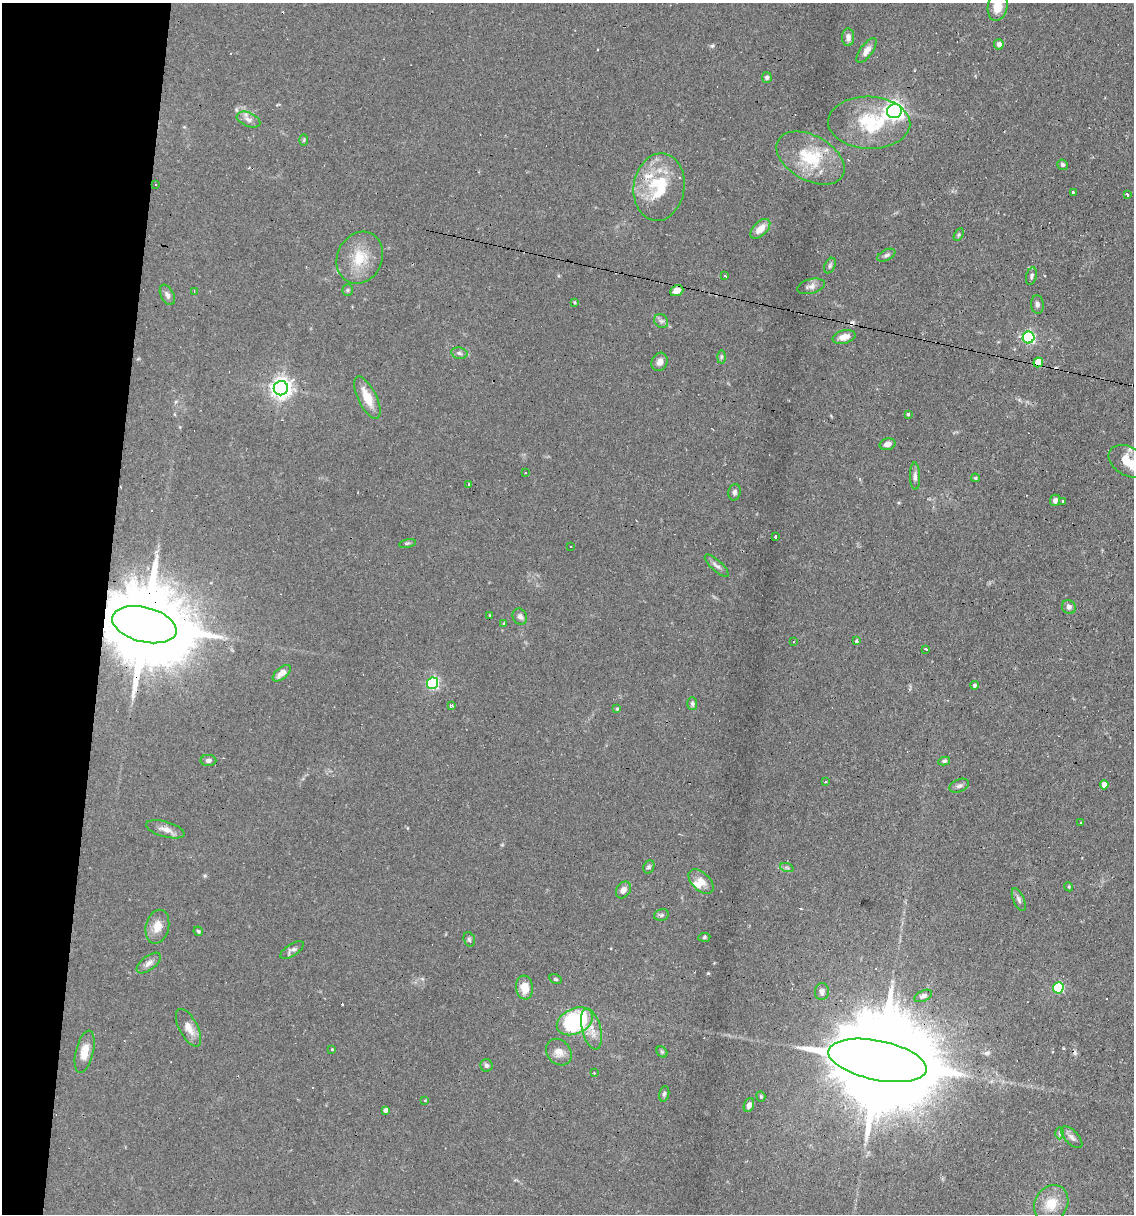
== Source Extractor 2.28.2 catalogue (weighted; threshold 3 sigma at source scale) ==
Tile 9 of 4 x 4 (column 1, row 3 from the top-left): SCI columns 233-1364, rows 1213-2424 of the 4873 x 4847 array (HDU 1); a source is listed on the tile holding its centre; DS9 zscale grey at full resolution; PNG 1136 x 1216 px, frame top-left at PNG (2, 3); each listed source drawn as its Kron ellipse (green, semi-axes under 4 px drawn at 4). Shown black and unused: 9% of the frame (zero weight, under 2 of 3 exposures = <1% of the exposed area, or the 3 px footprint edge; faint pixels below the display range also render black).
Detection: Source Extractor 2.28.2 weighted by HDU 2 'WHT'; one run over the whole footprint, this tile lists its part. Background 0.082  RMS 0.0055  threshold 0.0245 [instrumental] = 3 sigma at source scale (4.5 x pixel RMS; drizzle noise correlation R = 1.50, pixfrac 1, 0.05/0.05 arcsec/px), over >= 5 px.
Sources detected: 120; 9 cosmic-ray / hot-pixel residue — neither listed nor drawn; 2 inside a brighter listed object's ellipse — not listed separately; the other 109 listed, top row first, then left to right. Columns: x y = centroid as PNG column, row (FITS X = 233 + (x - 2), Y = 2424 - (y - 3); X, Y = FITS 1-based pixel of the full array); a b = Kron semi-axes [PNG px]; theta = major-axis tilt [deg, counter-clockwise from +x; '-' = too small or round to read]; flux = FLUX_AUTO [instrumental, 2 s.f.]
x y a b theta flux
998 7 14 9 79 8.1
848 37 9 6 -88 2.4
999 44 5 5 - 2.7
867 50 14 6 54 3.2
767 78 5 4 - 1.5
894 111 7 7 - 230
248 120 12 7 -22 2.7
869 123 41 26 -2 33
304 140 6 4 88 0.67
810 158 37 22 -29 27
1062 165 5 5 - 1.2
155 185 3 3 - 0.67
659 187 34 25 81 30
1073 192 4 3 - 0.65
1127 195 3 3 - 2.7
760 229 12 7 45 5.7
959 234 7 4 59 0.76
886 255 10 5 27 1.4
360 258 27 22 65 16
830 266 8 5 64 1.2
725 276 3 3 - 3.4
1031 276 9 5 77 1.2
811 286 14 7 14 2.5
348 290 6 5 - 0.83
677 291 7 5 23 4.8
194 292 3 2 - 0.5
167 295 11 6 -63 1.9
574 302 4 3 - 0.55
1037 304 9 6 -85 1.8
661 321 8 6 -44 1.6
844 337 11 6 14 4.6
1029 338 6 6 - 84
459 353 8 5 -10 1.4
721 357 6 4 89 0.84
660 362 9 7 63 3.2
1038 362 5 4 - 13
281 388 7 7 - 330
367 398 23 9 -64 11
908 414 3 3 - 1.8
887 444 8 5 15 2.8
1129 462 22 14 -28 13
525 472 3 2 - 0.66
915 476 13 5 -88 2
975 478 4 3 - 0.65
468 484 3 3 - 4.3
734 492 8 6 78 1.4
1055 500 6 5 - 1.9
1063 502 3 3 - 6.9
775 537 3 3 - 0.83
407 543 8 3 13 0.81
571 547 2 2 - 0.48
717 566 15 5 -43 2.1
1069 607 7 6 - 2
490 615 4 3 - 0.45
520 617 8 7 - 2
504 623 4 3 - 0.48
144 625 33 17 -14 10000
857 641 3 3 - 1.9
793 642 2 2 - 0.42
926 649 3 3 - 2.3
282 673 11 5 41 4.4
433 683 6 5 - 70
974 685 4 4 - 1
692 703 6 5 - 1.2
451 705 4 3 - 1.7
617 709 4 4 - 0.67
208 760 8 5 -2 1.7
944 761 6 4 11 0.99
826 782 3 3 - 0.78
1104 785 4 4 - 4
959 786 10 6 21 1.7
1081 823 3 2 - 0.48
165 829 20 7 -16 3.7
649 867 7 5 69 1
787 868 7 4 -19 0.96
701 881 15 9 -43 4.6
1069 887 5 3 - 0.59
623 890 9 7 56 2.5
1019 900 12 5 -66 1.7
661 915 7 5 14 1.1
157 927 17 11 76 6.4
198 931 5 4 - 0.8
704 937 6 4 6 0.72
469 939 7 5 -73 1
292 950 13 6 33 1.8
149 963 14 7 38 2.8
555 979 7 4 -25 0.73
525 988 12 8 -84 7.4
1058 988 5 5 - 39
822 992 8 7 - 2.2
923 996 9 5 24 1.8
575 1021 19 12 25 65
189 1028 21 9 -62 5.8
591 1029 21 9 -75 6.7
332 1049 3 3 - 2
85 1052 22 8 76 7.7
559 1052 14 11 -49 4.7
662 1052 6 4 -45 0.81
877 1060 50 19 -11 20000
486 1065 6 6 - 1.3
594 1073 2 2 - 0.48
664 1094 8 5 79 1.1
761 1096 5 4 - 0.69
425 1100 3 3 - 0.41
749 1105 7 5 69 2.3
385 1110 4 4 - 1.8
1060 1133 6 4 -89 0.8
1072 1137 13 6 -46 2.4
1051 1204 19 16 60 12
Overlapping masked pixels (flux is a lower limit): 3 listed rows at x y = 1038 362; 144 625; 877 1060
Isophote crosses this tile's border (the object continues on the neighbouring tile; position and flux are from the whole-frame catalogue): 2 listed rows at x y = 998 7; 1129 462